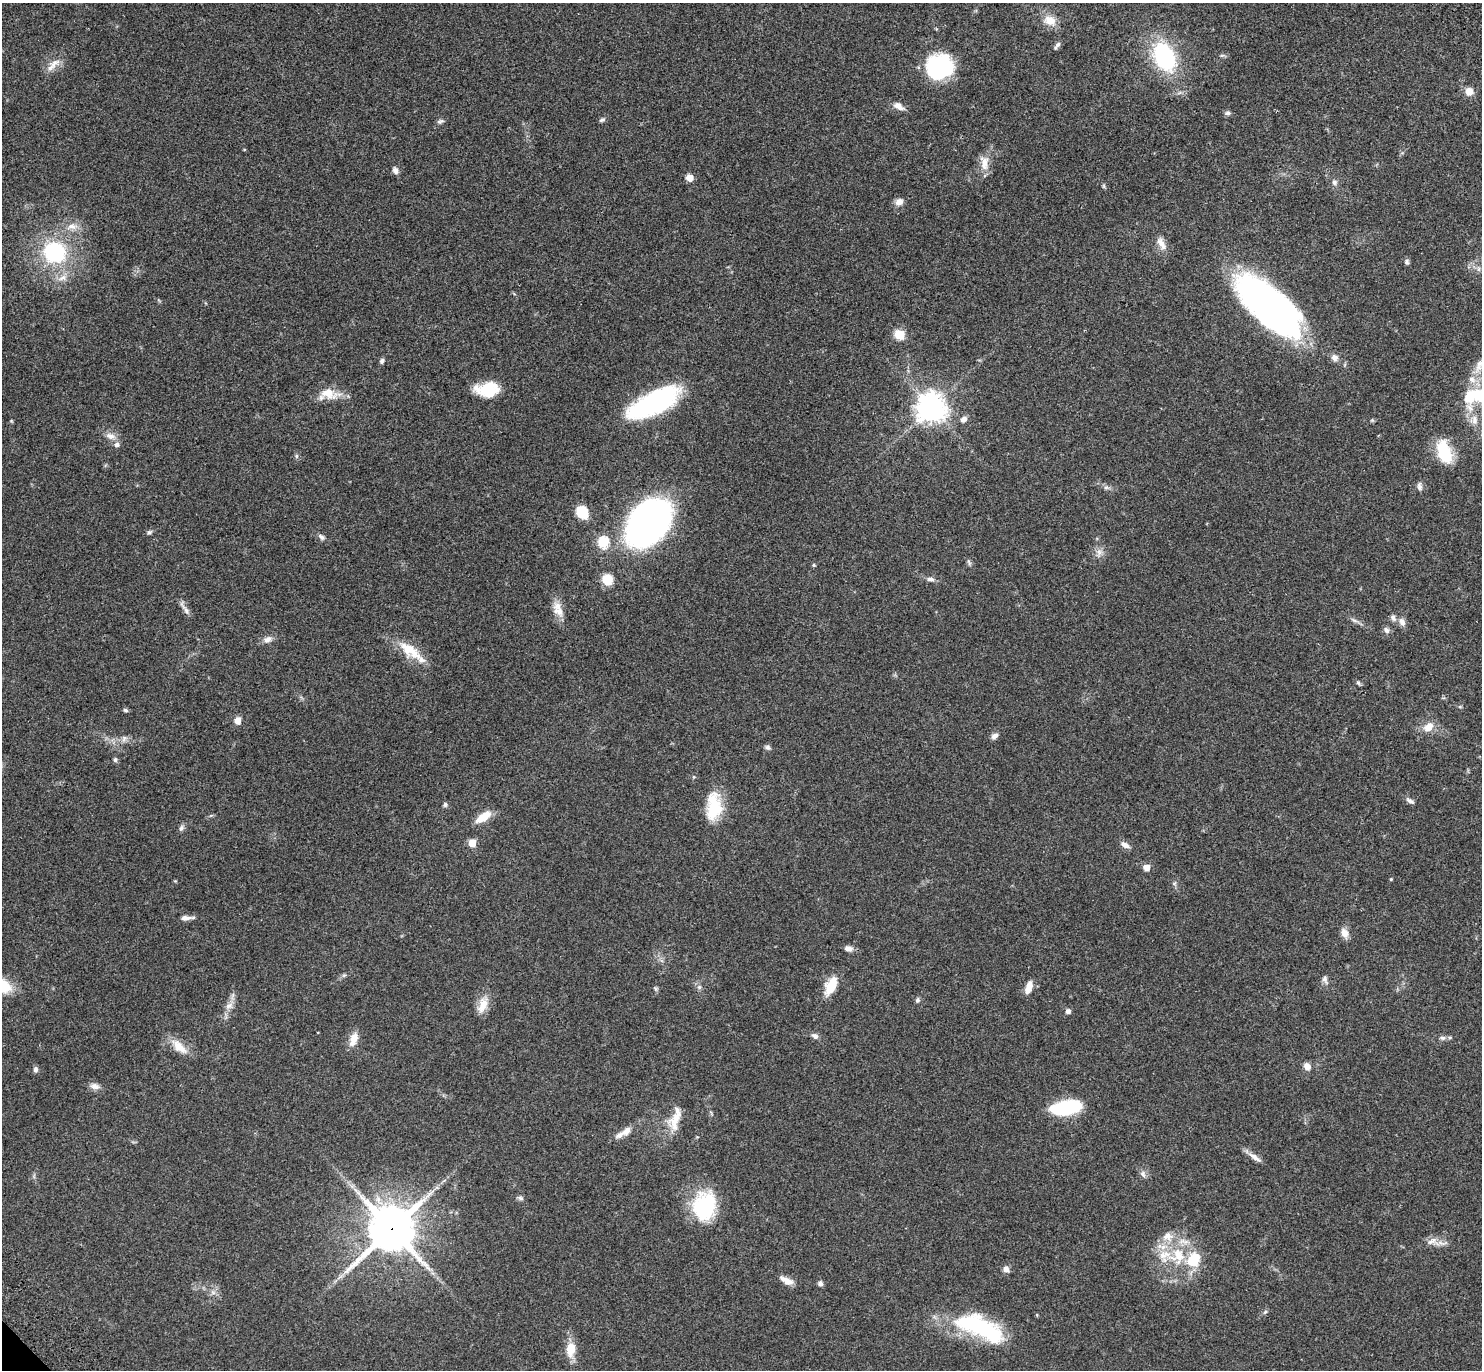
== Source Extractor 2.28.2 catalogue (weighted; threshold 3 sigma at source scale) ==
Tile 10 of 4 x 4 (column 2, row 3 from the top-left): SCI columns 1581-3060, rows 1642-3009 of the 6141 x 6133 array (HDU 1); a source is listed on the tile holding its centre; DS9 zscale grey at full resolution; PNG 1484 x 1372 px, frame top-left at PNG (2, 3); no overlay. Shown black and unused: <1% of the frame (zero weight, under 3 of 4 exposures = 6% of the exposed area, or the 3 px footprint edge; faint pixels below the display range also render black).
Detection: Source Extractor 2.28.2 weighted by HDU 2 'WHT'; one run over the whole footprint, this tile lists its part. Background 0.0512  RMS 0.0054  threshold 0.0244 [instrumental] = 3 sigma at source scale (4.5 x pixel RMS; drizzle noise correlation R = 1.50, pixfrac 1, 0.05/0.05 arcsec/px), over >= 5 px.
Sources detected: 119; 8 inside a brighter listed object's ellipse — not listed separately; the other 111 listed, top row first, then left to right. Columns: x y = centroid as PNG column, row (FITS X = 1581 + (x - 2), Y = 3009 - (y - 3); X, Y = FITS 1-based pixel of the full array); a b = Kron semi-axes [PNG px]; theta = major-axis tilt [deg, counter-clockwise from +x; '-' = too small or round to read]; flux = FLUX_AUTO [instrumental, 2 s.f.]
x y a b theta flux
1050 20 17 13 -26 7.3
1058 44 7 6 - 1.3
1222 55 6 4 19 0.77
1165 57 21 14 -65 66
54 63 19 10 31 5.3
939 67 25 22 13 56
1469 91 8 8 - 5.2
899 106 14 8 -30 3.7
1227 113 7 6 - 1.4
602 120 8 5 28 1.1
440 121 9 5 13 1.2
984 163 21 11 -87 6.2
395 170 9 6 -66 2.1
690 178 6 6 - 5.5
1334 182 8 7 - 1.6
1104 186 6 4 -89 0.76
899 202 10 8 28 3.3
72 226 16 9 3 4.7
1161 243 20 8 -56 4.4
54 252 22 20 -22 45
1407 262 7 6 - 1.2
1478 269 6 6 - 1.3
62 278 14 8 22 3.8
1269 306 71 29 -43 240
899 335 6 5 - 28
1335 357 10 9 - 2.5
382 361 7 5 63 1.2
1479 366 23 8 69 6.1
487 389 25 14 2 16
328 394 29 14 -10 9.2
1476 396 38 24 18 33
654 402 50 18 27 91
931 407 9 9 - 710
963 419 8 7 - 2.2
111 436 14 9 -23 3.6
1444 452 26 14 -71 22
296 456 6 5 - 0.89
1419 486 12 6 -81 1.7
582 512 10 9 - 18
648 523 39 26 52 310
149 532 7 6 - 1.1
321 537 10 6 -37 1.6
603 542 6 6 - 40
1099 552 8 8 - 2.6
969 562 10 4 -64 1.1
814 565 5 4 - 0.54
607 579 12 12 - 8.5
930 579 10 6 -5 1.9
185 609 24 5 -56 2.6
559 611 17 13 -41 5.9
1393 618 11 7 -61 1.9
1354 620 12 4 -30 1.6
1402 622 11 7 -63 2.9
1386 630 9 7 -55 1.8
268 639 12 7 31 3
410 650 36 15 -36 15
1358 683 6 5 - 0.92
1460 707 6 4 -1 0.62
125 710 6 5 - 0.89
237 721 7 7 - 3.9
1428 727 12 9 43 6.5
994 736 9 6 40 2.2
124 738 9 7 58 2
768 747 8 6 -31 1.3
115 760 6 5 - 1.1
1410 801 13 6 -34 1.8
445 805 6 6 - 1.1
714 806 34 18 87 20
483 817 20 8 34 9
181 828 9 6 62 1.5
472 843 5 5 - 12
1125 845 12 6 -30 2.8
1147 867 5 5 - 6.6
1391 879 4 4 - 0.5
185 918 13 6 2 2.7
1344 933 12 8 -73 3.9
848 948 9 6 -15 2.9
344 975 7 4 18 0.94
1325 979 12 7 -71 2
831 986 24 12 62 10
699 987 6 6 - 1.3
1029 987 15 7 74 4.9
655 988 7 4 -72 0.86
917 1000 7 6 - 1.2
483 1005 22 12 71 7.1
229 1006 11 9 26 3.2
1068 1011 5 5 - 2.2
815 1036 9 7 -28 1.9
1443 1038 8 6 -14 1.5
353 1039 19 9 72 5.7
179 1047 26 11 -43 8.1
1307 1066 9 7 -55 3.5
35 1070 7 5 87 1.7
95 1086 13 8 -12 2.9
1066 1107 26 11 10 46
675 1120 30 15 67 11
626 1131 16 9 33 4.2
1255 1157 22 6 -33 3.4
1143 1174 10 7 -63 1.9
520 1198 8 6 -17 1.2
705 1206 30 23 78 41
391 1229 15 15 - 2100
1432 1241 17 11 7 4.7
1178 1256 27 25 67 26
1006 1269 9 7 -47 2.2
786 1280 19 7 -26 4.1
820 1283 7 6 - 1.4
213 1292 8 6 -45 1.8
1265 1312 6 5 - 0.98
981 1328 57 20 -23 58
570 1349 18 11 87 8.7
Overlapping masked pixels (flux is a lower limit): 1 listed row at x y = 391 1229
Isophote crosses this tile's border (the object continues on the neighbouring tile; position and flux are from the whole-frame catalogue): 1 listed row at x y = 1476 396